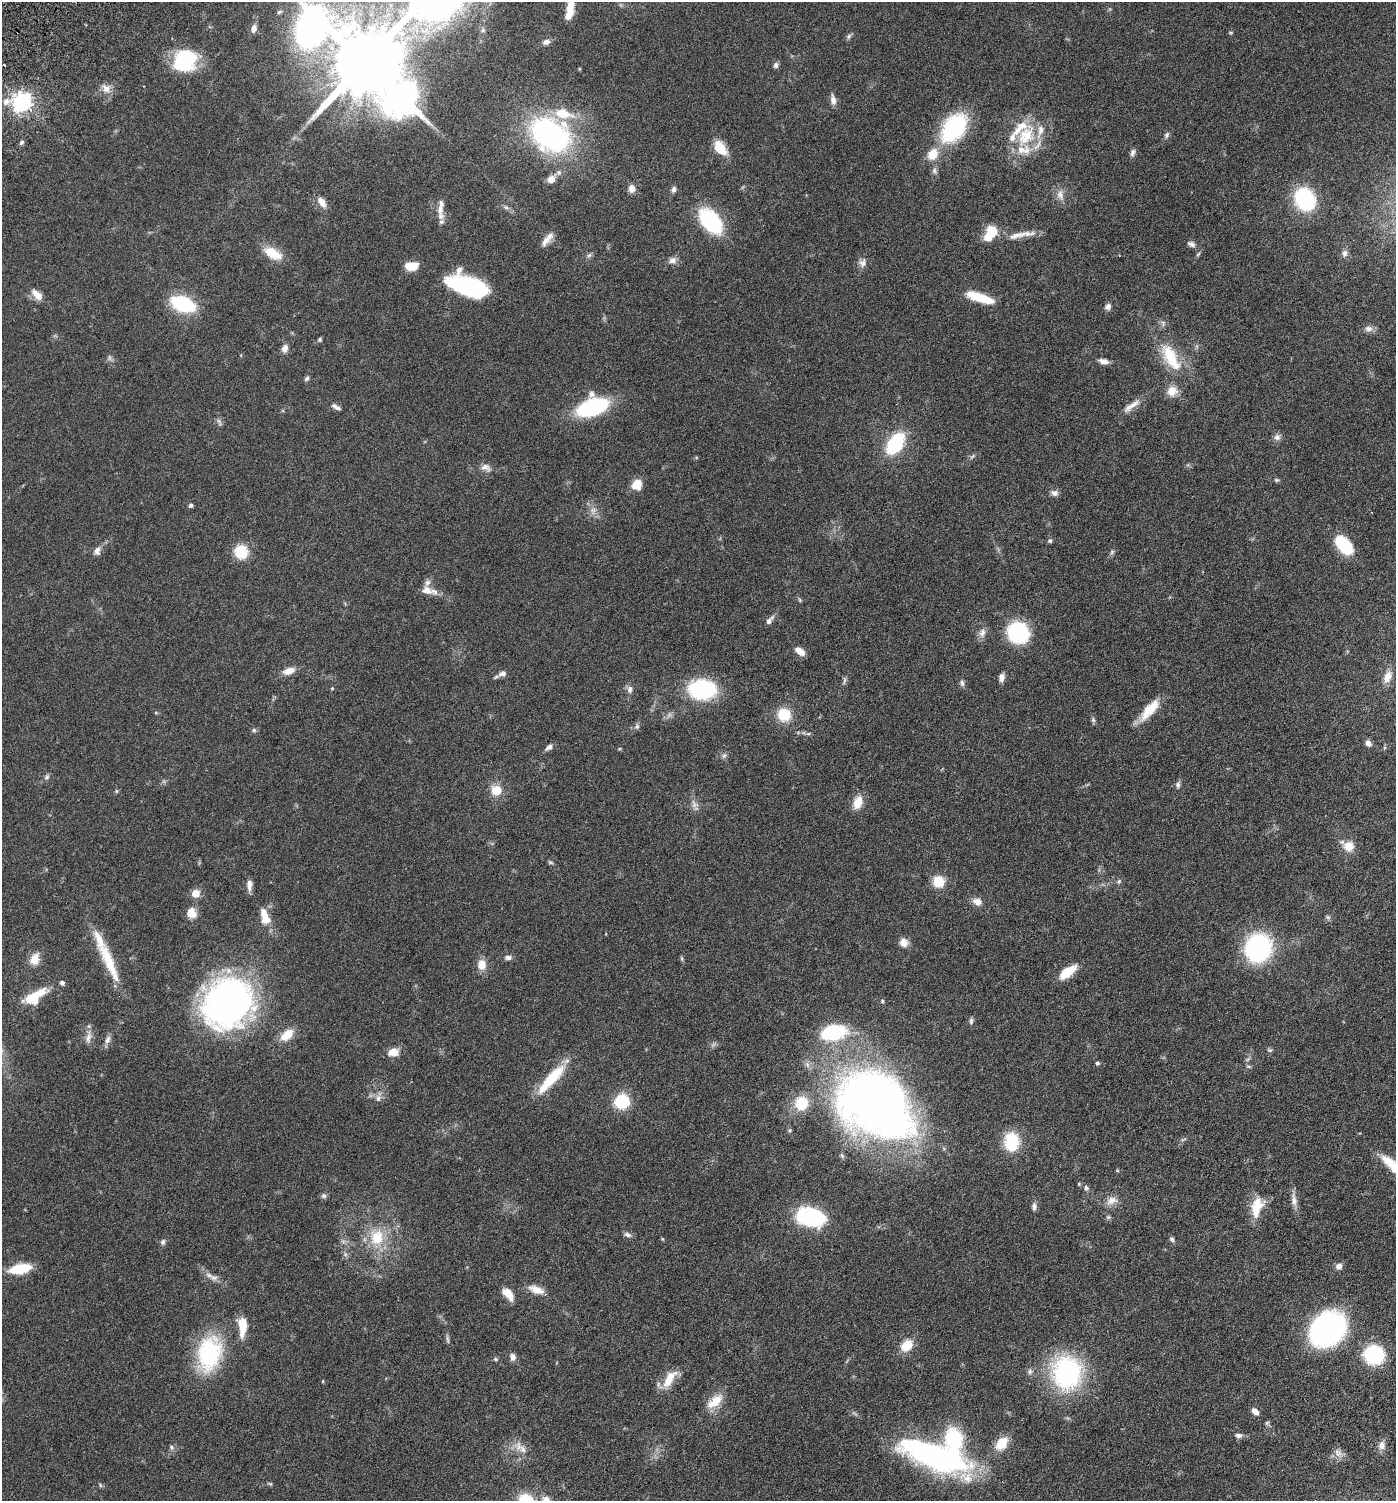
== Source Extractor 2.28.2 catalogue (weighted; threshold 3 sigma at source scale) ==
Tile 6 of 4 x 4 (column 2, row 2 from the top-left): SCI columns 1646-3039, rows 3096-4594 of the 6205 x 6192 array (HDU 1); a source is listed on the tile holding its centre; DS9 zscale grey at full resolution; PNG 1398 x 1503 px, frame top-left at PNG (2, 2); no overlay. Shown black and unused: <1% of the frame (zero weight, under 3 of 6 exposures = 6% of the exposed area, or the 3 px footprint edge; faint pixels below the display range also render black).
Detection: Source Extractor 2.28.2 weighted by HDU 2 'WHT'; one run over the whole footprint, this tile lists its part. Background 0.0912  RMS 0.0046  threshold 0.0187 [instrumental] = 3 sigma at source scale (4.09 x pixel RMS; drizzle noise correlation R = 1.36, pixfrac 0.8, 0.05/0.05 arcsec/px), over >= 5 px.
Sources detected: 202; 3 too faint to see at this stretch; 1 inside a brighter object's white glare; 1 cosmic-ray / hot-pixel residue — not listed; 18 inside a brighter listed object's ellipse — not listed separately; the other 179 listed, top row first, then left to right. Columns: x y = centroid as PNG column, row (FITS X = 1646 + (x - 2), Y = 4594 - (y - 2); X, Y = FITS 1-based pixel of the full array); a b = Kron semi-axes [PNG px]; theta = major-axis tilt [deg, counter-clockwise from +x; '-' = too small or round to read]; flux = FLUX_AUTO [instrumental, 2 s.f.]
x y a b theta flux
570 6 15 9 64 4.6
311 26 208 49 19 260
483 30 6 5 - 0.75
1230 33 6 4 0 0.43
849 36 8 5 61 0.92
546 42 9 6 21 1.7
364 62 37 26 36 6600
776 65 8 6 78 1.2
106 89 14 9 -53 3.2
833 100 14 7 -82 2.2
6 101 12 9 21 3.2
22 102 7 7 - 200
563 114 24 12 -12 10
954 128 27 16 51 48
550 135 29 21 -32 120
1167 135 9 6 67 1.1
1026 136 36 24 64 18
22 142 7 5 48 0.94
720 148 18 11 -52 7.9
1133 153 11 6 75 1.3
933 154 13 10 60 7
934 171 9 7 -71 1.2
559 172 8 7 - 1.5
551 179 7 6 - 4
632 189 10 8 -77 2.4
674 189 7 5 79 1.3
1060 195 16 9 -82 3
1305 199 24 19 -56 30
322 202 15 8 -55 3.5
506 207 7 4 -2 0.82
440 209 15 9 87 3.6
710 221 25 15 -51 37
992 232 16 13 -63 7.6
1017 235 42 8 11 5.7
547 239 21 7 51 3.3
1191 244 11 6 -23 1.5
273 253 24 12 -29 8.3
1345 253 10 7 77 1.7
589 255 8 4 44 0.84
673 260 11 9 10 2
863 263 11 10 - 2.3
412 266 13 8 4 6.3
467 286 36 15 -19 58
37 295 16 8 -44 4.1
980 297 31 9 -18 11
183 304 20 11 -20 34
1108 307 8 7 - 1.6
1368 329 11 8 2 2.1
320 339 5 5 - 0.76
285 348 9 7 71 2.3
1171 357 42 17 -59 17
109 358 9 4 -82 0.9
1103 361 12 6 -14 2.1
307 378 7 5 46 0.9
1172 391 13 13 - 4.7
1131 406 28 7 35 3.7
592 407 26 15 21 46
338 408 10 6 -25 1.4
1277 437 9 9 - 1.7
895 444 16 9 56 41
972 456 10 3 50 0.7
486 467 15 9 -19 2.5
1276 480 6 5 - 0.62
637 484 9 8 - 7.2
1054 493 9 7 -11 1.8
191 505 5 5 - 1.1
1050 541 6 6 - 0.81
1344 545 22 11 -48 21
97 551 11 9 82 2
241 552 14 13 - 11
1112 552 7 5 48 0.77
427 590 15 10 -20 3.9
800 600 7 4 -73 0.56
769 620 12 6 51 1.9
1018 632 17 16 - 39
982 633 13 9 77 2.5
800 651 11 6 -37 4.2
289 671 16 9 19 3.6
502 673 10 7 21 2
1001 677 10 7 86 2
1387 677 17 9 69 3.6
844 680 10 4 90 0.9
962 683 9 6 -82 1.1
332 688 4 4 - 0.38
630 689 10 7 87 1.8
702 689 28 20 -4 34
1150 710 29 10 49 9.9
784 715 15 14 - 10
1093 720 8 5 -70 0.8
637 726 9 6 71 1.2
254 730 5 5 - 0.86
1368 743 7 6 - 1.8
549 747 10 6 42 1.6
724 755 9 5 62 1.1
47 777 8 6 46 1
1178 785 9 6 79 1.1
496 790 12 11 - 6.4
116 791 6 4 -90 0.5
858 802 16 10 72 5.5
694 804 13 8 -72 2.3
1349 846 13 12 - 5
550 862 8 4 -23 0.62
1119 881 6 5 - 0.7
938 882 10 10 - 9.5
249 885 14 6 -90 2.4
195 893 5 5 - 8.7
977 901 11 8 -19 2.8
192 913 13 11 -62 4.5
264 914 16 9 -83 4.8
1328 917 7 5 -43 0.79
904 943 10 9 - 3.4
1258 948 22 20 63 64
508 957 9 6 0 1.5
682 958 7 4 -82 0.59
34 959 13 9 69 5.5
109 962 61 12 -66 15
482 965 12 10 -89 4.5
1067 972 19 8 38 9.2
62 983 6 5 - 1
33 997 19 13 20 10
882 1001 5 4 - 0.54
228 1002 44 39 52 170
971 1021 9 5 89 1
834 1032 32 18 11 25
287 1035 17 10 40 6.6
88 1037 19 7 80 2.6
108 1040 12 7 67 1.8
1270 1050 7 5 -1 0.73
393 1052 12 9 14 4.7
1097 1063 5 4 - 0.86
1248 1066 6 4 0 0.62
551 1079 42 10 47 17
378 1098 10 7 83 1.8
622 1101 11 10 - 23
801 1103 18 17 - 11
875 1104 67 47 -35 370
1011 1141 20 16 -89 15
1388 1161 24 12 -45 7.2
1117 1170 5 4 - 0.38
1086 1188 7 6 - 1.1
324 1196 7 7 - 1
1112 1200 17 10 22 3.6
1294 1200 19 7 -80 2.9
1034 1206 11 6 -90 1.4
1257 1207 26 14 75 9.4
811 1217 33 20 -12 30
1108 1217 6 5 - 0.72
627 1235 11 6 -23 1.3
377 1237 22 18 84 13
1172 1239 7 6 - 0.98
163 1242 7 6 - 1.1
1339 1266 8 7 - 2.1
20 1269 20 8 10 15
214 1277 11 7 -17 2.1
536 1290 18 9 -20 4.9
508 1294 18 9 -49 4.6
242 1326 19 9 -89 9.2
1327 1329 33 26 40 94
448 1340 12 4 -82 0.92
906 1345 12 9 40 8.8
209 1353 28 18 80 51
1374 1355 13 12 - 48
513 1357 10 8 -79 1.9
495 1359 7 5 -16 0.72
1030 1371 9 6 81 1.1
1067 1373 28 24 -89 70
669 1379 25 10 57 8
323 1381 4 3 - 0.36
715 1401 26 12 41 7.1
1255 1411 9 6 -45 2.3
1267 1423 6 5 - 0.66
1238 1435 9 6 -3 1.5
1001 1443 13 9 51 9.2
1382 1445 12 10 86 2.4
171 1447 7 5 -25 0.85
523 1449 15 9 -46 3.5
1338 1453 10 8 -7 2.3
935 1456 80 26 -20 97
270 1484 6 5 - 0.52
Isophote crosses this tile's border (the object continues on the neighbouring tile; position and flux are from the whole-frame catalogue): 3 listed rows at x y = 570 6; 311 26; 364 62